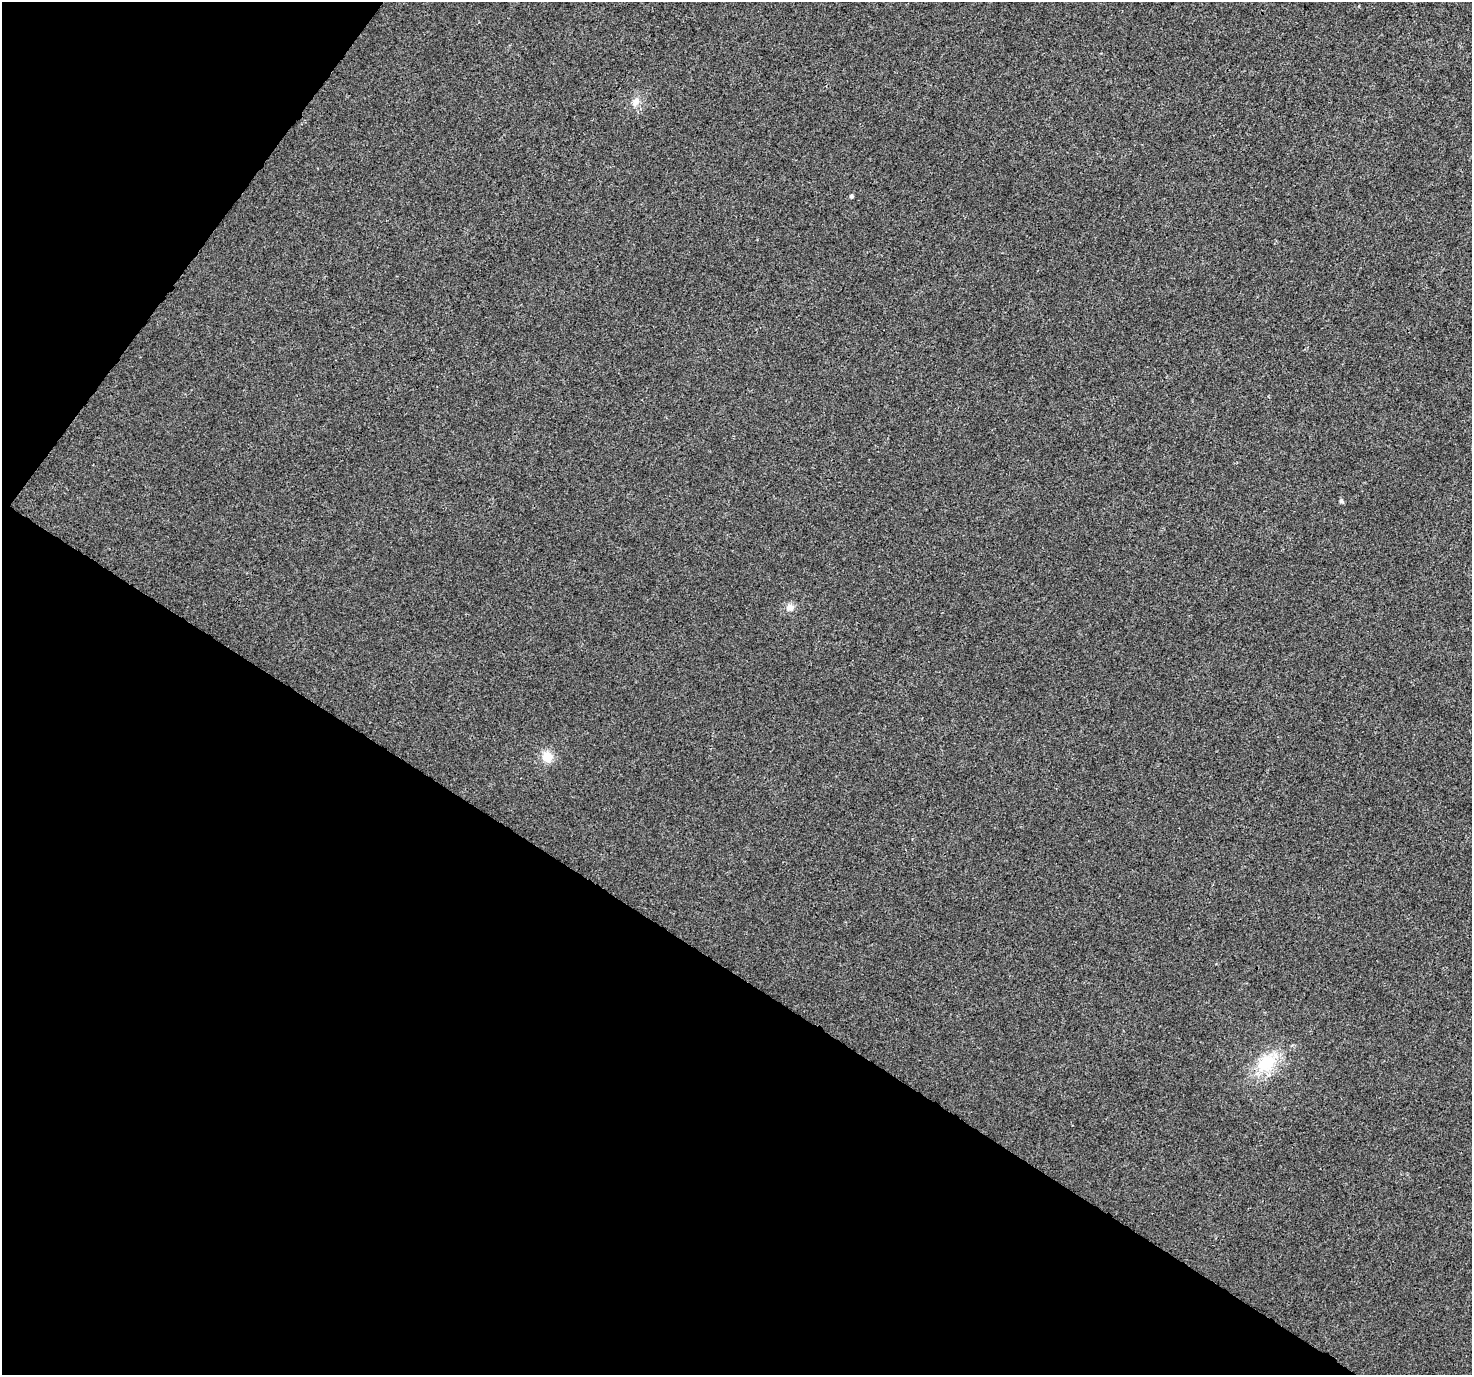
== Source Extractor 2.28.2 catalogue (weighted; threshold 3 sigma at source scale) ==
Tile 9 of 4 x 4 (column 1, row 3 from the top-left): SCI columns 36-1505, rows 1608-2980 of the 5958 x 6028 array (HDU 1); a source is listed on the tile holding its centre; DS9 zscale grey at full resolution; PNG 1474 x 1377 px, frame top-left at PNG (2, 2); no overlay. Shown black and unused: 34% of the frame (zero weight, under 3 of 4 exposures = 5% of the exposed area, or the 3 px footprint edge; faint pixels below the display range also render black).
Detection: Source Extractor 2.28.2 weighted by HDU 2 'WHT'; one run over the whole footprint, this tile lists its part. Background 0.00295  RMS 0.0026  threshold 0.0118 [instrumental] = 3 sigma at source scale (4.5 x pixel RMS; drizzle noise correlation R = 1.50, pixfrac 1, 0.0396/0.0396 arcsec/px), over >= 5 px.
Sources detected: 6; all 6 listed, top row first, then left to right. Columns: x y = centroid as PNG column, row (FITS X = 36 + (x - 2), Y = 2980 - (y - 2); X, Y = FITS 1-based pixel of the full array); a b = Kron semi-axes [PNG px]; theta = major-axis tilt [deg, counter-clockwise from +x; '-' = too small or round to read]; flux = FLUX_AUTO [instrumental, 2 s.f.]
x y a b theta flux
636 102 13 9 54 1.9
851 196 4 4 - 0.5
1341 501 5 5 - 0.56
790 607 9 8 - 1.7
547 757 12 11 - 3.7
1267 1063 23 17 34 10